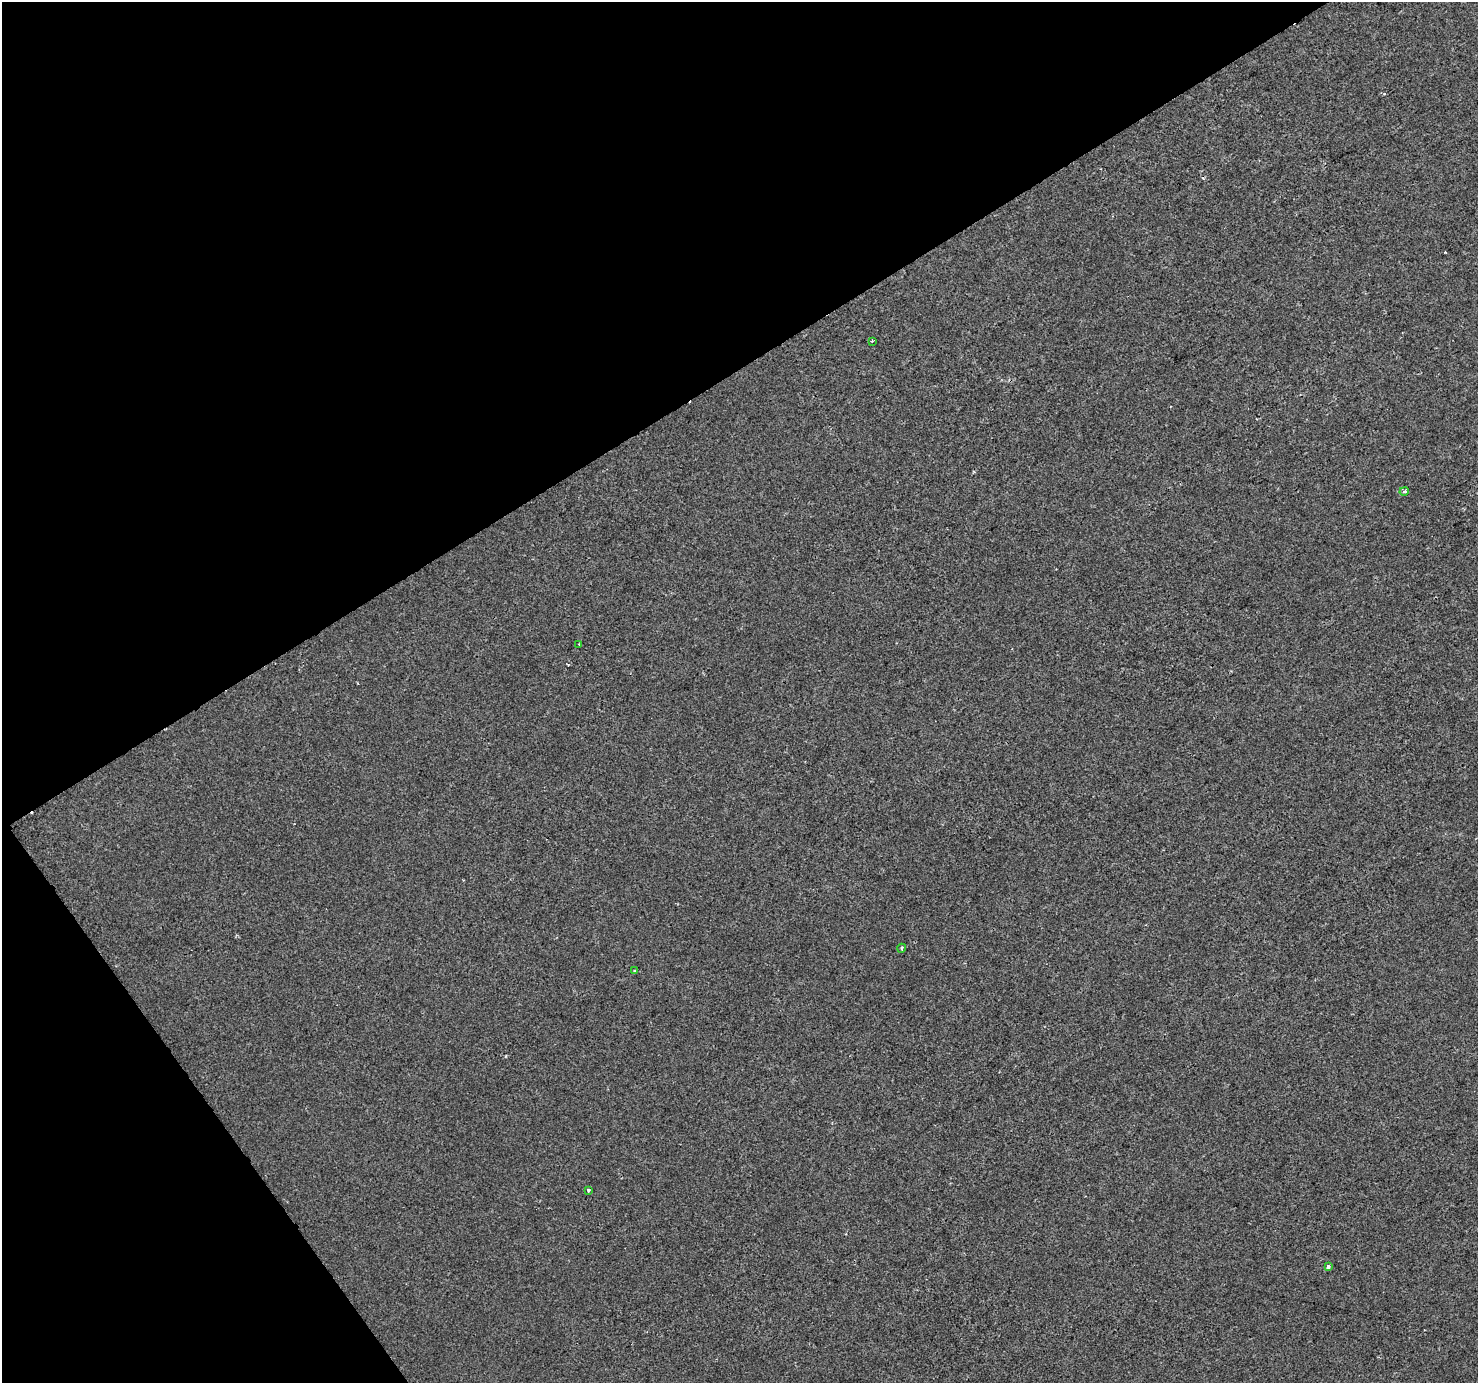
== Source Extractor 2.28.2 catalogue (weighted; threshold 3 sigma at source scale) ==
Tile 5 of 4 x 4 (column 1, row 2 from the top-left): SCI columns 5-1480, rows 2944-4324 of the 5908 x 5824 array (HDU 1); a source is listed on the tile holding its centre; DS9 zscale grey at full resolution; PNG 1480 x 1385 px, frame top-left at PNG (2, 2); each listed source drawn as its Kron ellipse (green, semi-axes under 4 px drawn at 4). Shown black and unused: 33% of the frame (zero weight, under 2 of 3 exposures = <1% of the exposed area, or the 3 px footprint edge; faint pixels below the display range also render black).
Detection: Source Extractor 2.28.2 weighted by HDU 2 'WHT'; one run over the whole footprint, this tile lists its part. Background -1.21e-04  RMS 0.0042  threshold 0.0188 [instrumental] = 3 sigma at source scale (4.5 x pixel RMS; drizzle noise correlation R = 1.50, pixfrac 1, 0.0396/0.0396 arcsec/px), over >= 5 px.
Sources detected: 10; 3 cosmic-ray / hot-pixel residue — neither listed nor drawn; the other 7 listed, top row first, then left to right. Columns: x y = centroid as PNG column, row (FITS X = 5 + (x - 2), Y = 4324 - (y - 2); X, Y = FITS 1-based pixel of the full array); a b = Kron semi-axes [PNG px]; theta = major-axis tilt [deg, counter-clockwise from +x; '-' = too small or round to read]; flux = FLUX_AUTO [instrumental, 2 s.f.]
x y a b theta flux
872 341 3 2 - 0.44
1404 491 5 4 - 1.3
579 644 3 3 - 0.58
902 948 4 3 - 0.68
634 970 3 3 - 0.79
588 1190 3 3 - 1.3
1328 1266 4 3 - 1.8